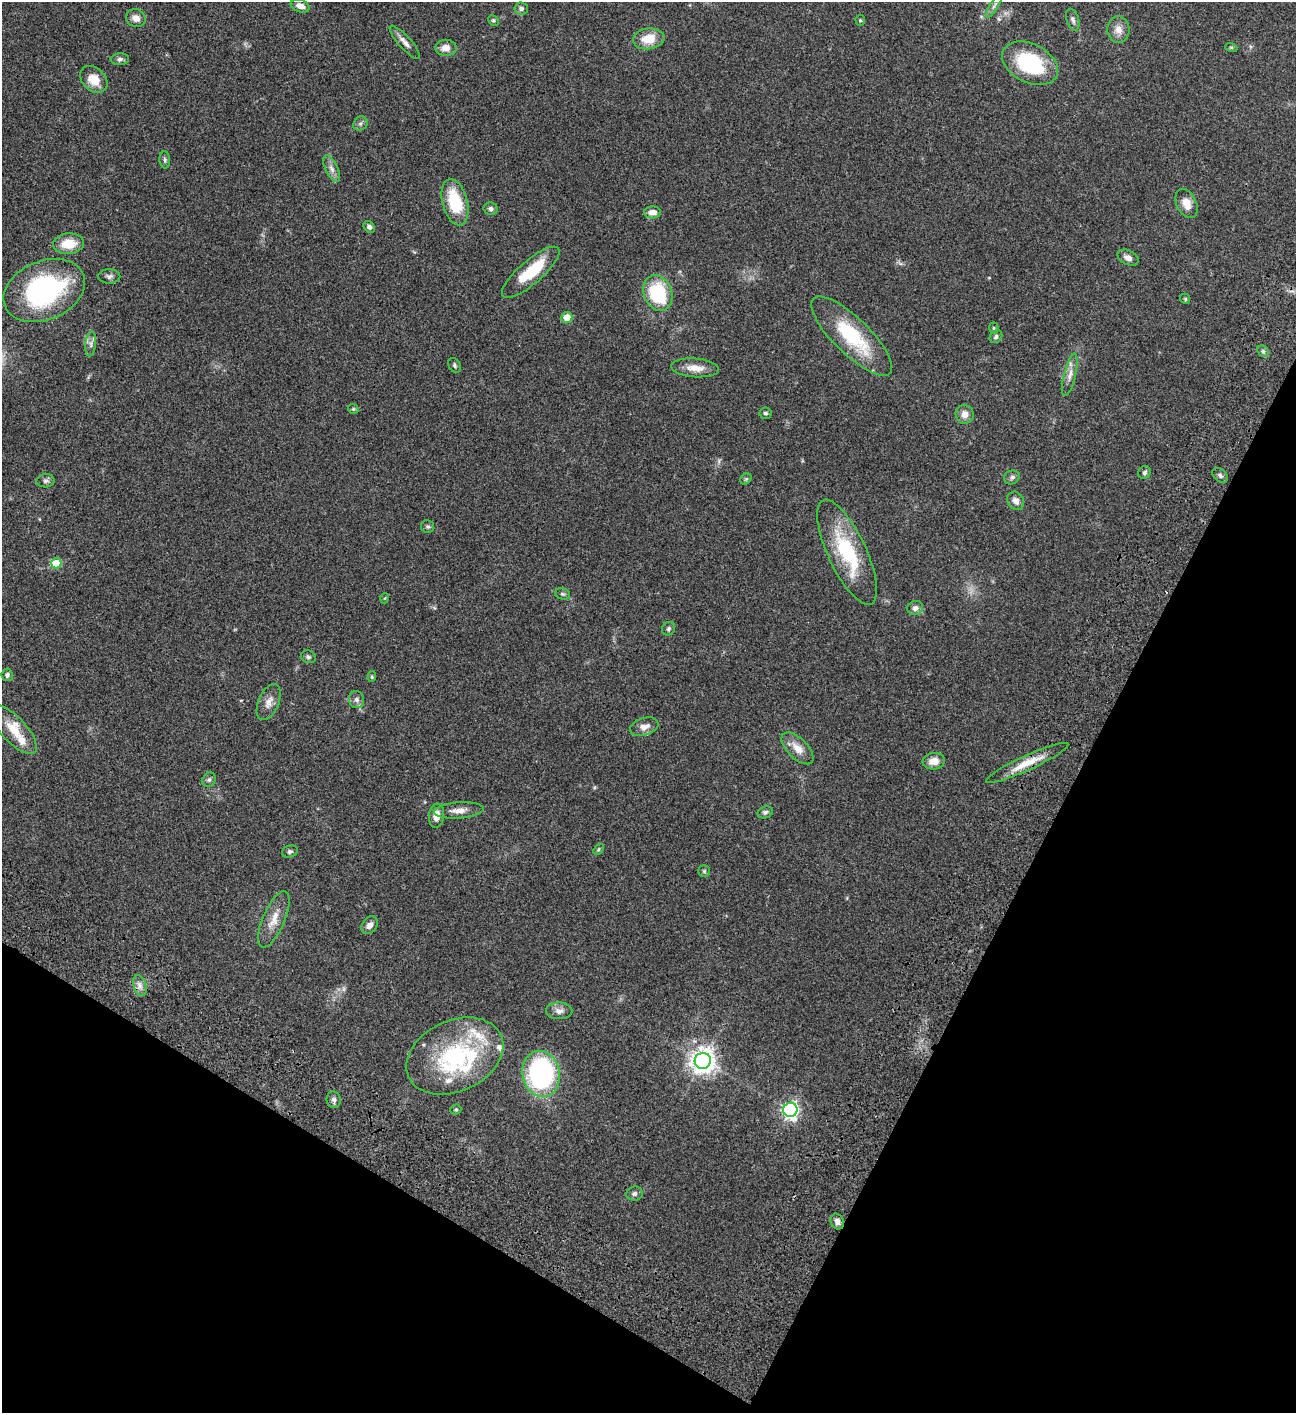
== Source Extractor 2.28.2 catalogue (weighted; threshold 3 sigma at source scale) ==
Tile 15 of 4 x 4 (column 3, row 4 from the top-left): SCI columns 3091-4384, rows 203-1613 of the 6053 x 6052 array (HDU 1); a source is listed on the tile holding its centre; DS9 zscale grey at full resolution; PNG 1298 x 1415 px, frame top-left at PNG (2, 2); each listed source drawn as its Kron ellipse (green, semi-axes under 4 px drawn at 4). Shown black and unused: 26% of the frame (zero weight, under 3 of 4 exposures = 13% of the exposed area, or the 3 px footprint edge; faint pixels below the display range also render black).
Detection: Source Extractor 2.28.2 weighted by HDU 2 'WHT'; one run over the whole footprint, this tile lists its part. Background 0.0647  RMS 0.0059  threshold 0.0264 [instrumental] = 3 sigma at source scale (4.5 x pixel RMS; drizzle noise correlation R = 1.50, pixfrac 1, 0.05/0.05 arcsec/px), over >= 5 px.
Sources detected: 93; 1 too faint to see at this stretch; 1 inside a brighter object's white glare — neither listed nor drawn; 7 inside a brighter listed object's ellipse — not listed separately; the other 84 listed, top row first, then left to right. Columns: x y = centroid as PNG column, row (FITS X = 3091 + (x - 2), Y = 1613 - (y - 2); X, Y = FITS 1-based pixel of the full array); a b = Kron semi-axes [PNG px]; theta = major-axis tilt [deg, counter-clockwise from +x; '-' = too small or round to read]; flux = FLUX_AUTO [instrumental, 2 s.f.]
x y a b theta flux
994 5 14 4 59 1.6
300 6 10 6 -19 3.8
521 9 7 6 - 1.6
136 18 10 9 - 3.6
493 20 5 5 - 0.9
860 20 5 4 - 0.71
1073 20 11 6 -71 1.9
1118 30 13 11 -86 4.5
649 39 16 10 7 11
405 42 21 6 -48 3.6
1231 47 6 4 -18 0.68
446 48 10 8 0 4.6
120 59 9 5 4 1.6
1030 63 29 19 -27 39
94 79 15 11 -43 8.9
360 124 7 6 - 1.5
165 160 8 5 -86 1.2
332 169 14 6 -63 3.1
455 202 23 12 -75 25
1186 203 15 10 -65 6.4
491 209 7 6 - 1.6
652 212 8 6 3 4
369 227 6 5 - 1.6
69 244 15 10 5 11
1128 258 11 7 -26 3
531 272 36 11 41 21
109 276 11 7 1 2
44 291 42 29 23 83
658 293 18 14 -70 35
1185 299 5 4 - 0.72
567 317 5 5 - 6.8
994 328 5 5 - 0.79
852 336 53 18 -44 38
996 337 7 5 45 1.4
91 344 12 5 83 2
1263 351 6 5 - 1.1
454 365 8 5 -61 1.1
695 368 24 9 -4 6.8
1070 375 22 6 76 4
353 409 5 4 - 0.73
765 413 6 6 - 1.2
965 414 9 9 - 3.9
1144 472 7 6 - 1.3
1220 475 9 6 -39 1.5
1012 477 8 6 26 1.6
746 479 6 5 - 0.78
46 481 9 6 3 1.6
1016 501 9 8 - 3.4
428 526 6 6 - 1.1
847 552 57 19 -65 40
56 563 5 5 - 17
563 594 7 5 -15 1.1
385 598 5 3 - 0.43
915 608 8 7 - 2.6
668 629 7 6 - 1.2
308 657 7 6 - 1.3
7 675 6 6 - 1.4
372 677 5 4 - 0.63
356 700 8 7 - 2.2
269 702 19 10 67 4.8
644 727 14 8 17 4.2
14 730 31 12 -47 11
797 748 20 10 -45 6.7
934 761 11 8 5 5.6
1027 763 45 7 24 11
209 780 7 6 - 1.5
459 810 25 8 4 5.3
765 812 8 6 20 1.3
436 816 12 7 83 4.7
598 849 6 4 46 0.79
290 851 8 6 20 1.2
704 871 5 5 - 0.83
274 919 30 11 67 8.7
370 925 10 7 52 2.7
140 985 10 6 -73 2.7
559 1011 13 8 0 3.2
455 1056 51 35 25 64
703 1061 8 8 - 530
541 1074 23 18 -79 110
334 1100 8 7 - 1.7
456 1110 5 5 - 0.79
790 1110 7 7 - 170
634 1194 8 7 - 1.6
837 1221 8 6 -64 2.9
Overlapping masked pixels (flux is a lower limit): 1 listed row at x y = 1027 763